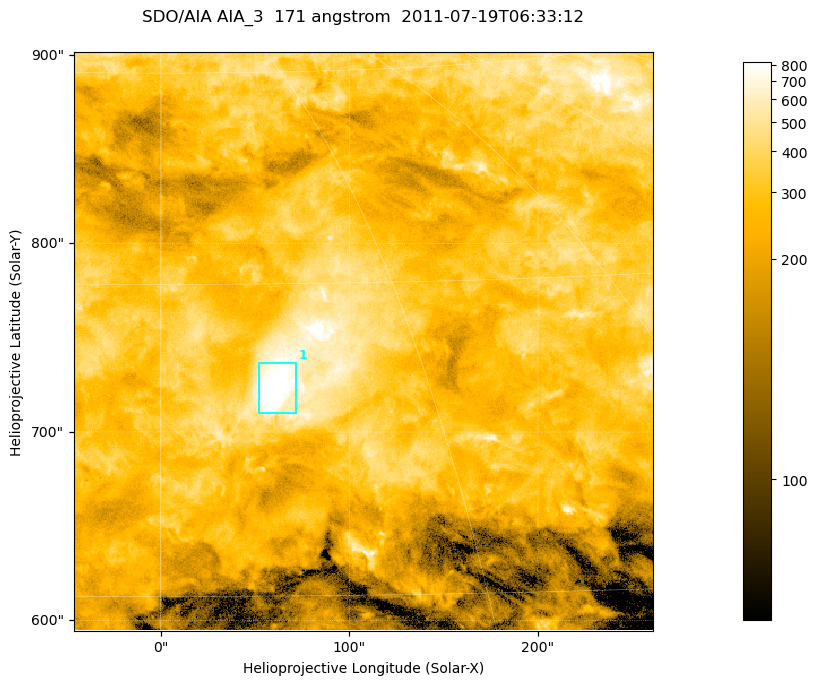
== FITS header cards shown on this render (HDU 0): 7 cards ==
TELESCOP= 'SDO/AIA '
INSTRUME= 'AIA_3   '
WAVELNTH=                  171
WAVEUNIT= 'angstrom'
DATE-OBS= '2011-07-19T06:33:12.34'
CTYPE1  = 'HPLN-TAN'
CTYPE2  = 'HPLT-TAN'

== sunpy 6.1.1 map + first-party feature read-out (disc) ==
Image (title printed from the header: SDO/AIA AIA_3  171 angstrom  2011-07-19T06:33:12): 512 x 512 px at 0.599 arcsec/px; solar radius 944 arcsec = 1575 px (partial field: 3.4% of the solar disc is inside the frame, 100% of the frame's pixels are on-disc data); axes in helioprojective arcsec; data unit not stated in the header (colour bar unlabelled)
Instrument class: DISC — disc imager (sunpy class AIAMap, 171 A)
Bright regions (active regions / flare kernels): reference = the on-disc median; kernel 5 px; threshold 5 sigma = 498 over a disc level ~283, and >= 1.15x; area >= 262 px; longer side >= 6 px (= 3.6 arcsec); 1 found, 1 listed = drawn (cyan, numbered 1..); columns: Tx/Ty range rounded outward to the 2 arcsec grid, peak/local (2 s.f.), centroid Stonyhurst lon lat
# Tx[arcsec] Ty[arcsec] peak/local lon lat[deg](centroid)
1 52..72 710..738 3.7 +6 +54